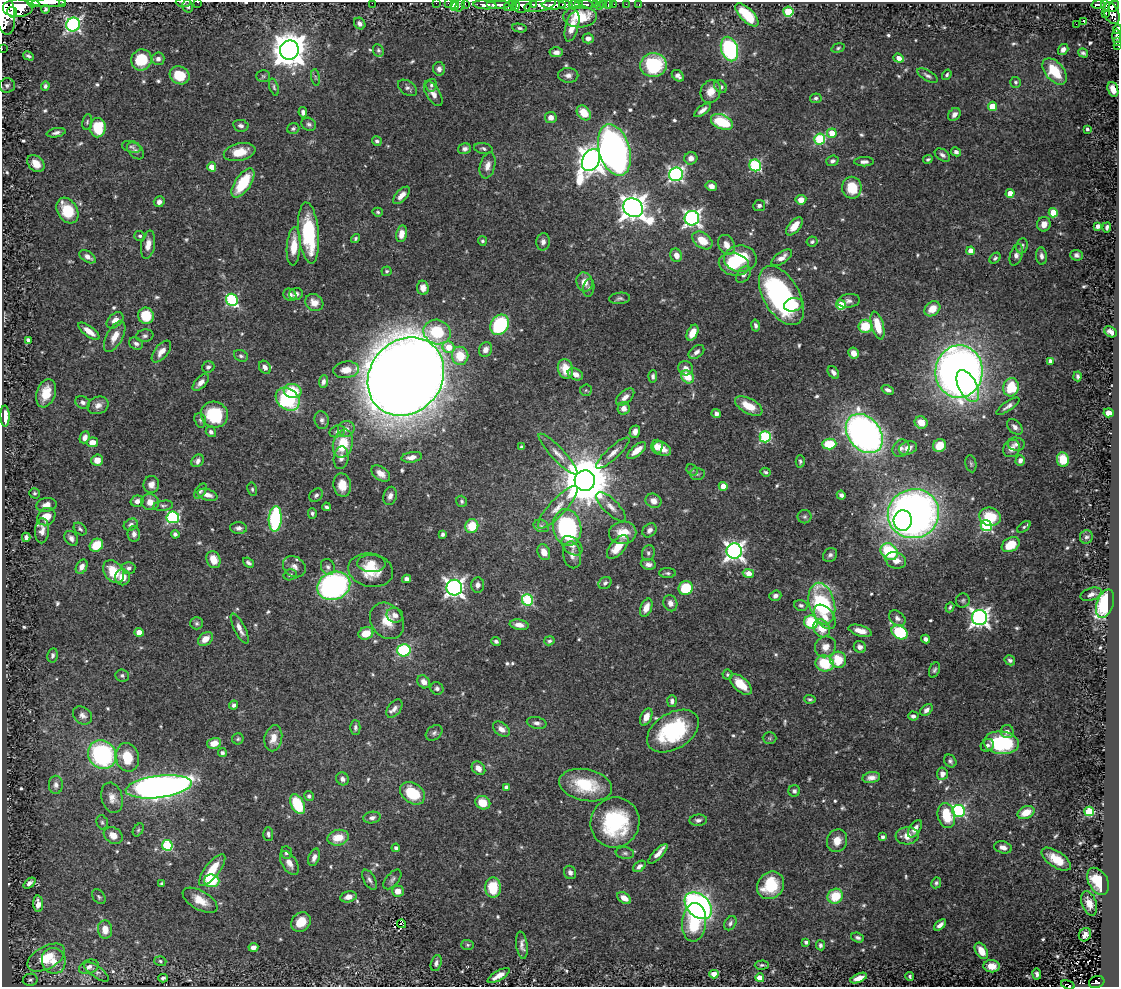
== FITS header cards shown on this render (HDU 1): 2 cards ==
NAXIS1  =                 1117
NAXIS2  =                  985

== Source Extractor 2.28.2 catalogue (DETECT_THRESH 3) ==
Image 1117 x 985 px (HDU 1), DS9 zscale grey, 1 PNG px = 1 image px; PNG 1121 x 989 px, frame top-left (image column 1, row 985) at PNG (2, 2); each listed source drawn as its Kron ellipse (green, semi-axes under 4 px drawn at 4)
Background 0.366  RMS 0.013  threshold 0.0401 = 3 sigma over >= 5 px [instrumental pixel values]
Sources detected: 642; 1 with non-positive FLUX_AUTO (blend fragments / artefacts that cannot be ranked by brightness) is neither listed nor drawn; of the other 641, the 500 brightest by FLUX_AUTO listed and drawn (141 fainter detections omitted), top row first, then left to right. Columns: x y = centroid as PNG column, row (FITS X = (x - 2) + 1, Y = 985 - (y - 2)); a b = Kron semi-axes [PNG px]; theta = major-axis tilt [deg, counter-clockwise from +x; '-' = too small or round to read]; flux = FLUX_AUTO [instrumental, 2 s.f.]
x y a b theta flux
63 2 3 2 - 27
197 2 2 2 - 5.1
33 3 6 4 -5 270
49 3 17 2 1 650
183 3 7 4 -4 1.5
372 3 2 2 - 48
436 3 2 2 - 7.5
448 3 2 2 - 8
455 3 3 3 - 20
465 3 3 2 - 14
578 4 4 3 - 140
586 4 7 3 -4 110
604 4 3 3 - 21
614 4 2 2 - 3.4
626 4 2 2 - 4.6
639 4 3 2 - 5.7
460 5 7 3 67 27
485 5 12 4 -5 570
498 5 12 4 0 610
533 5 4 3 - 130
540 5 16 6 13 350
554 5 12 4 0 870
566 5 7 4 -13 230
574 5 5 4 - 250
595 5 3 3 - 77
608 5 4 3 - 22
1098 5 7 4 -2 120
188 6 6 5 - 2.4
510 6 6 5 - 190
516 6 5 3 - 150
522 6 9 6 17 490
599 6 2 2 - 5.2
1106 6 7 4 -75 120
1114 6 6 4 48 180
18 7 15 9 0 2000
454 7 4 3 - 150
46 9 4 3 - 1.6
4 12 23 10 -80 2400
12 12 5 5 - 480
788 12 5 5 - 63
1106 13 4 3 - 27
1111 13 11 7 -64 410
747 15 15 6 -45 33
580 17 17 10 2 26
1084 22 3 3 - 4.4
360 24 6 5 - 3.6
1076 24 2 2 - 6.5
73 25 7 6 - 250
572 26 16 6 74 12
520 28 7 4 -9 1.9
1117 29 5 3 - 120
1117 36 7 3 -87 130
588 38 5 5 - 4.7
1117 42 4 2 - 21
1118 45 3 2 - 12
838 48 7 4 17 1.6
2 49 2 2 - 4.1
729 49 12 8 -73 120
1063 49 6 5 - 4.1
289 50 9 9 - 2000
378 50 6 5 - 1.9
556 52 7 5 4 4.7
1083 53 5 4 - 2.1
28 56 6 3 -30 2.4
899 58 5 4 - 7.1
158 59 6 6 - 4.1
141 60 11 10 - 37
653 65 13 12 - 68
439 69 7 6 - 3.9
1055 71 15 9 -49 32
180 75 10 8 -26 25
568 75 10 7 -2 4.5
947 75 5 4 - 1.7
263 76 7 5 -2 1.6
678 76 7 5 -39 3.8
927 76 11 5 -31 2.9
316 77 8 4 -81 1.6
1015 82 5 5 - 1.9
7 85 8 7 - 2.6
431 85 6 5 - 2.3
45 86 5 4 - 2.4
274 87 9 4 -73 1.8
721 87 7 5 -41 3.7
407 88 11 6 -34 3.1
1113 89 8 5 -70 8.9
711 91 12 10 65 10
433 94 14 6 -58 7.4
816 98 5 5 - 2.2
992 106 5 4 - 20
702 110 10 4 37 4.7
303 112 5 4 - 3.1
584 113 8 6 -50 18
954 114 7 5 49 4.5
551 117 5 5 - 6.1
87 122 8 5 80 1.8
722 122 11 7 -21 51
309 124 7 6 - 2.5
241 126 8 5 -11 3.7
98 128 10 8 86 35
293 128 6 5 - 1.9
1087 129 4 3 - 1.9
56 133 9 4 10 3.3
832 133 5 5 - 15
820 139 5 5 - 72
377 141 5 4 - 2.3
131 147 10 5 -13 2.3
465 149 6 5 - 3.3
483 149 9 5 -11 2.4
614 150 26 15 -74 590
136 151 10 6 -44 3.1
240 152 16 8 13 18
956 152 5 4 - 3.5
942 155 8 5 -34 3.2
691 158 6 6 - 5.6
928 159 5 3 - 1.5
591 160 12 8 61 1100
832 161 6 5 - 2.9
864 162 10 4 1 3.2
36 164 10 7 -44 11
755 165 6 6 - 96
488 166 13 7 75 6.8
212 167 4 4 - 15
676 174 7 6 - 220
243 183 17 7 55 40
711 186 6 4 -12 5.1
852 188 11 9 -79 23
1010 193 4 4 - 15
401 195 11 5 48 7.8
801 200 5 5 - 9.6
159 202 5 5 - 4.3
759 206 6 5 - 3
633 208 10 9 - 1100
67 211 14 9 -59 31
378 212 5 4 - 1.6
1053 213 4 4 - 24
692 218 7 7 - 300
1044 224 7 6 - 6.7
794 226 11 5 49 12
1098 226 4 4 - 5.6
1107 227 5 3 - 2.3
309 233 30 10 -85 77
401 234 8 5 80 7.6
140 236 5 5 - 2
355 238 5 4 - 1.8
702 240 11 7 -36 17
482 241 5 4 - 1.7
543 242 8 6 81 3.9
812 242 5 5 - 2.1
148 245 14 7 80 8.3
726 245 10 8 -63 8.4
294 246 19 7 86 20
1022 246 7 6 - 2.5
971 251 4 4 - 12
676 255 7 6 - 6.2
1016 255 11 6 72 4.7
1076 255 6 5 - 3
1041 256 8 5 -83 3.5
88 257 9 5 -34 5.6
782 258 12 5 35 7
995 258 6 4 43 1.9
740 259 16 13 -2 43
734 264 15 11 -14 32
387 271 5 5 - 1.6
744 274 9 6 53 4.2
584 282 9 8 - 9
423 288 7 6 - 5.8
589 288 9 5 83 2.1
296 294 7 5 17 3.4
290 295 7 6 - 4.8
781 295 32 18 -60 190
620 298 10 5 5 2.3
232 300 6 5 - 110
849 301 11 7 7 3.8
314 303 9 8 - 9.8
793 305 9 6 10 18
841 305 5 4 - 36
932 309 8 6 40 13
146 316 8 8 - 30
115 320 10 6 42 7.3
500 325 11 8 57 76
755 325 6 4 -79 2.6
878 325 14 6 -75 22
865 326 7 6 - 27
89 331 13 5 -37 11
437 332 14 12 -22 39
1110 332 7 5 -32 4.7
692 333 8 5 63 12
145 336 8 6 10 2.5
115 337 17 8 62 11
28 340 4 3 - 2.6
136 344 7 6 - 3.3
449 347 6 5 - 16
485 350 7 6 - 4.9
161 352 13 6 50 7.3
696 352 9 5 38 3.6
853 353 6 5 - 7.3
241 356 7 5 -26 2.2
460 356 9 8 - 23
1050 361 4 4 - 2.5
208 367 6 5 - 2.4
265 367 7 5 -58 4.8
686 368 7 7 - 5.5
565 369 10 7 -74 16
346 370 13 8 6 9.3
959 371 26 23 85 820
833 372 7 5 -50 3.5
575 374 8 5 -24 5.9
653 376 6 4 86 2.3
1078 376 5 3 - 2.1
406 377 41 36 50 3900
687 377 7 6 - 21
323 382 6 4 82 3.4
201 383 10 5 46 5.6
968 386 17 9 -63 52
1011 387 9 8 - 30
586 390 6 5 - 1.8
888 390 6 4 -22 3.4
293 391 9 7 -12 27
46 393 15 9 71 19
625 397 11 6 41 5.8
288 399 13 10 -41 82
83 402 7 6 - 3.4
98 405 11 8 23 5.9
749 406 15 7 -28 20
1008 406 13 4 35 3.6
624 408 6 6 - 6.4
716 413 5 4 - 3.4
1109 413 5 4 - 8.9
214 414 13 12 - 48
5 416 10 4 -89 14
200 420 7 5 -72 1.9
322 420 9 7 -74 3.4
921 422 6 6 - 13
1015 427 9 6 -44 4
346 429 8 8 - 4.7
337 431 8 5 21 3.3
211 432 5 5 - 2.4
635 432 6 5 - 5.2
864 434 22 16 -51 500
85 437 6 5 - 4.6
765 437 5 5 - 100
92 442 6 5 - 8.1
343 444 14 9 75 30
829 444 7 5 2 31
1016 444 8 6 -4 3.1
940 446 7 6 - 16
521 447 3 3 - 1.6
657 447 7 6 - 7.3
901 448 9 8 - 4.1
908 448 9 6 17 6.6
662 449 9 6 -30 10
1012 449 9 8 - 6.2
637 450 11 5 39 12
613 453 22 6 42 7.3
558 454 27 6 -47 8.4
412 457 10 5 10 6.2
341 458 11 7 82 5.7
1063 459 7 6 - 19
97 460 6 5 - 10
1020 460 5 4 - 3.8
198 461 7 5 45 3.3
800 461 6 4 -88 1.8
971 464 8 5 -80 1.9
692 470 6 5 - 1.6
766 472 5 4 - 1.8
381 473 10 6 -35 8.3
697 474 7 6 - 2.2
585 481 10 10 - 5100
151 484 8 7 - 5.5
342 485 12 8 -79 15
723 486 4 4 - 14
252 489 7 4 -80 1.7
200 491 8 5 56 2
34 493 5 5 - 1.6
208 495 10 5 -17 6
316 495 7 6 - 2.7
841 495 4 4 - 2.9
390 496 9 6 72 4.7
137 501 7 5 15 4.4
462 501 6 5 - 1.9
653 501 8 7 - 6.4
150 502 9 8 - 9.2
46 505 10 6 9 5.5
163 506 10 5 7 2.3
326 507 4 3 - 2
558 507 28 8 47 13
611 507 19 7 -44 7.6
312 513 5 4 - 2
913 514 26 24 21 710
46 517 9 8 - 11
173 517 6 6 - 120
805 517 7 7 - 2.1
990 517 11 9 -16 30
275 519 13 6 86 100
903 520 10 9 - 67
131 525 7 5 30 2.8
472 526 7 6 - 26
541 526 8 6 -23 2.6
986 526 6 5 - 110
567 527 18 14 -78 120
1024 527 8 4 37 1.7
239 528 8 6 -5 3.5
80 529 7 5 -44 2
649 530 8 6 45 3.7
42 531 12 7 87 6
623 533 14 11 10 17
134 534 8 6 -88 3.4
175 534 4 4 - 2.6
443 534 4 3 - 2.1
26 537 5 4 - 3.9
1086 537 7 6 - 2.5
71 538 8 6 -53 3.7
96 545 7 6 - 27
1011 545 9 6 30 20
572 546 12 8 -40 5
618 547 14 7 50 15
734 551 8 7 - 440
544 552 8 6 -66 8.3
889 552 9 7 -42 53
648 553 8 6 68 2.4
572 555 13 9 -78 6.2
830 555 8 6 43 2.8
213 560 9 6 -67 14
896 560 10 8 -19 7.5
248 563 6 4 -39 2.3
371 563 14 8 -3 10
648 564 7 5 -7 3.8
82 567 7 5 62 5
294 567 12 9 -37 5.8
328 567 8 6 -64 2.9
129 568 7 6 - 3.3
371 570 22 16 -12 28
113 572 12 9 -53 23
668 573 8 5 -1 1.9
748 573 5 4 - 12
290 575 6 5 - 2.3
123 577 8 7 - 10
407 579 4 4 - 4.1
605 583 7 5 37 2.7
478 585 7 6 - 4.4
334 586 17 13 22 260
454 588 8 8 - 410
686 588 7 6 - 38
1091 594 11 6 19 5
775 596 6 5 - 3.6
527 600 6 5 - 84
963 600 7 7 - 2
670 603 8 7 - 4.8
822 603 21 13 -76 99
1105 604 15 8 71 99
801 605 7 5 -14 2.1
950 607 5 3 - 1.6
646 608 9 5 68 8.7
395 615 8 7 - 5
825 617 14 8 -53 10
897 618 9 6 -38 4
979 618 7 7 - 440
387 621 19 16 -54 19
811 622 7 6 - 41
197 623 6 6 - 2
519 625 9 5 -9 6.7
240 628 17 5 -64 6.9
822 628 9 7 -55 16
860 631 12 5 -16 8.1
139 632 4 4 - 11
899 632 8 6 -31 59
366 633 7 6 - 17
205 639 8 6 39 9.7
926 639 4 4 - 3.1
496 641 5 4 - 2.4
549 641 5 4 - 2
825 647 11 10 - 8.5
860 647 6 5 - 4.2
404 650 6 6 - 79
53 655 7 5 77 2.5
838 660 8 8 - 24
1010 660 5 4 - 2.3
825 663 9 8 - 35
934 670 8 5 69 2.3
727 674 5 5 - 1.6
122 675 7 6 - 2.3
424 682 7 6 - 5.1
741 684 13 7 -42 18
437 688 7 6 - 2.6
810 699 6 4 -5 1.6
672 701 6 4 86 3
234 705 4 4 - 2.6
394 709 10 6 52 4.5
926 710 7 5 41 3.6
82 715 10 8 -39 4.7
913 716 5 4 - 2.9
646 717 9 5 66 8.2
537 723 10 6 -11 3.6
355 727 7 5 -90 2.4
501 729 9 6 -36 5.8
673 731 28 18 32 93
1007 731 6 6 - 3.9
434 733 9 6 41 3.1
273 738 13 9 79 10
770 738 7 6 - 1.7
238 739 6 5 - 1.5
214 743 7 5 16 12
1001 743 17 11 -5 70
987 745 7 6 - 3
222 753 4 4 - 2.8
102 755 15 13 -47 130
127 757 14 11 -76 26
950 761 7 5 -48 2.3
478 768 7 6 - 6.9
942 774 6 5 - 5.3
871 778 9 5 11 5.3
342 779 6 6 - 3.5
56 785 9 7 -88 3.8
586 785 27 16 -11 42
159 787 33 11 7 690
507 787 4 4 - 4.2
794 791 6 5 - 2.7
412 793 13 10 -36 37
309 796 5 4 - 2.3
112 798 15 10 -74 7.8
483 803 7 6 - 17
297 804 10 6 -62 42
959 811 6 6 - 120
1089 811 5 4 - 60
1026 812 9 6 24 15
946 815 13 8 -77 30
372 818 9 5 9 3.5
698 820 9 5 5 3.2
102 822 7 5 -74 1.8
615 822 25 24 - 94
915 829 10 5 56 6
138 830 7 4 59 1.5
268 834 7 5 -87 2.3
113 835 10 7 -31 8.5
907 836 11 8 5 9.4
883 837 4 3 - 3.1
338 838 11 7 15 16
837 841 11 10 - 11
167 845 5 5 - 64
1003 847 9 6 -12 4.9
396 848 4 4 - 2.3
286 853 6 5 - 2.5
625 853 9 6 -7 2.7
658 854 13 4 46 6.6
314 857 9 5 70 4.6
1056 859 17 8 -33 17
289 863 13 7 -58 7.6
639 866 7 4 40 4.2
212 870 19 7 53 22
570 872 7 6 - 3.3
392 879 11 6 50 3.1
370 880 11 5 -60 3.1
212 881 7 6 - 36
1098 881 14 9 -61 31
29 883 7 4 41 3.2
936 883 5 5 - 1.9
162 884 4 3 - 1.6
771 885 14 12 50 38
493 888 10 8 89 31
398 891 6 5 - 9.2
835 896 8 7 - 27
99 897 8 6 -52 1.9
348 897 8 5 14 6.6
624 898 8 5 -35 9.1
200 900 19 9 -30 14
1089 903 12 7 -71 8.9
38 904 8 5 -87 6.6
698 906 16 11 -43 320
301 922 10 9 - 17
694 922 19 12 85 46
730 923 7 5 58 2.5
401 924 4 2 - 1.8
940 925 7 4 41 4.3
105 929 9 7 -84 11
1085 935 7 6 - 5.2
858 938 6 4 -20 2.8
806 942 4 4 - 3.1
468 945 6 5 - 1.7
522 945 14 5 -82 4.6
820 945 5 4 - 2.5
253 947 5 4 - 4.6
981 951 9 5 -59 13
46 958 20 11 29 27
54 961 13 11 -70 13
160 961 6 4 -19 1.6
436 963 8 5 73 3.5
762 965 7 4 2 1.6
992 966 8 6 -6 12
89 967 10 6 21 4.8
96 972 15 5 -36 3.7
714 974 4 4 - 14
1037 974 5 4 - 2.8
499 976 12 5 30 8.4
910 976 4 3 - 1.8
163 978 4 3 - 2.1
760 978 4 4 - 23
858 978 9 4 23 8.6
30 980 7 6 - 2.2
1097 982 8 6 18 97
1068 985 7 3 -17 40
At the frame edge (FLAGS 8, measured only in part): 18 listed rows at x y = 63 2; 197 2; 33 3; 49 3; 183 3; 372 3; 436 3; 448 3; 455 3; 465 3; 460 5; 4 12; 1117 29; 1117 36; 1117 42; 1118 45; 2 49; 1068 985
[141 fainter detections neither listed nor drawn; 1 non-positive-flux detection neither listed nor drawn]